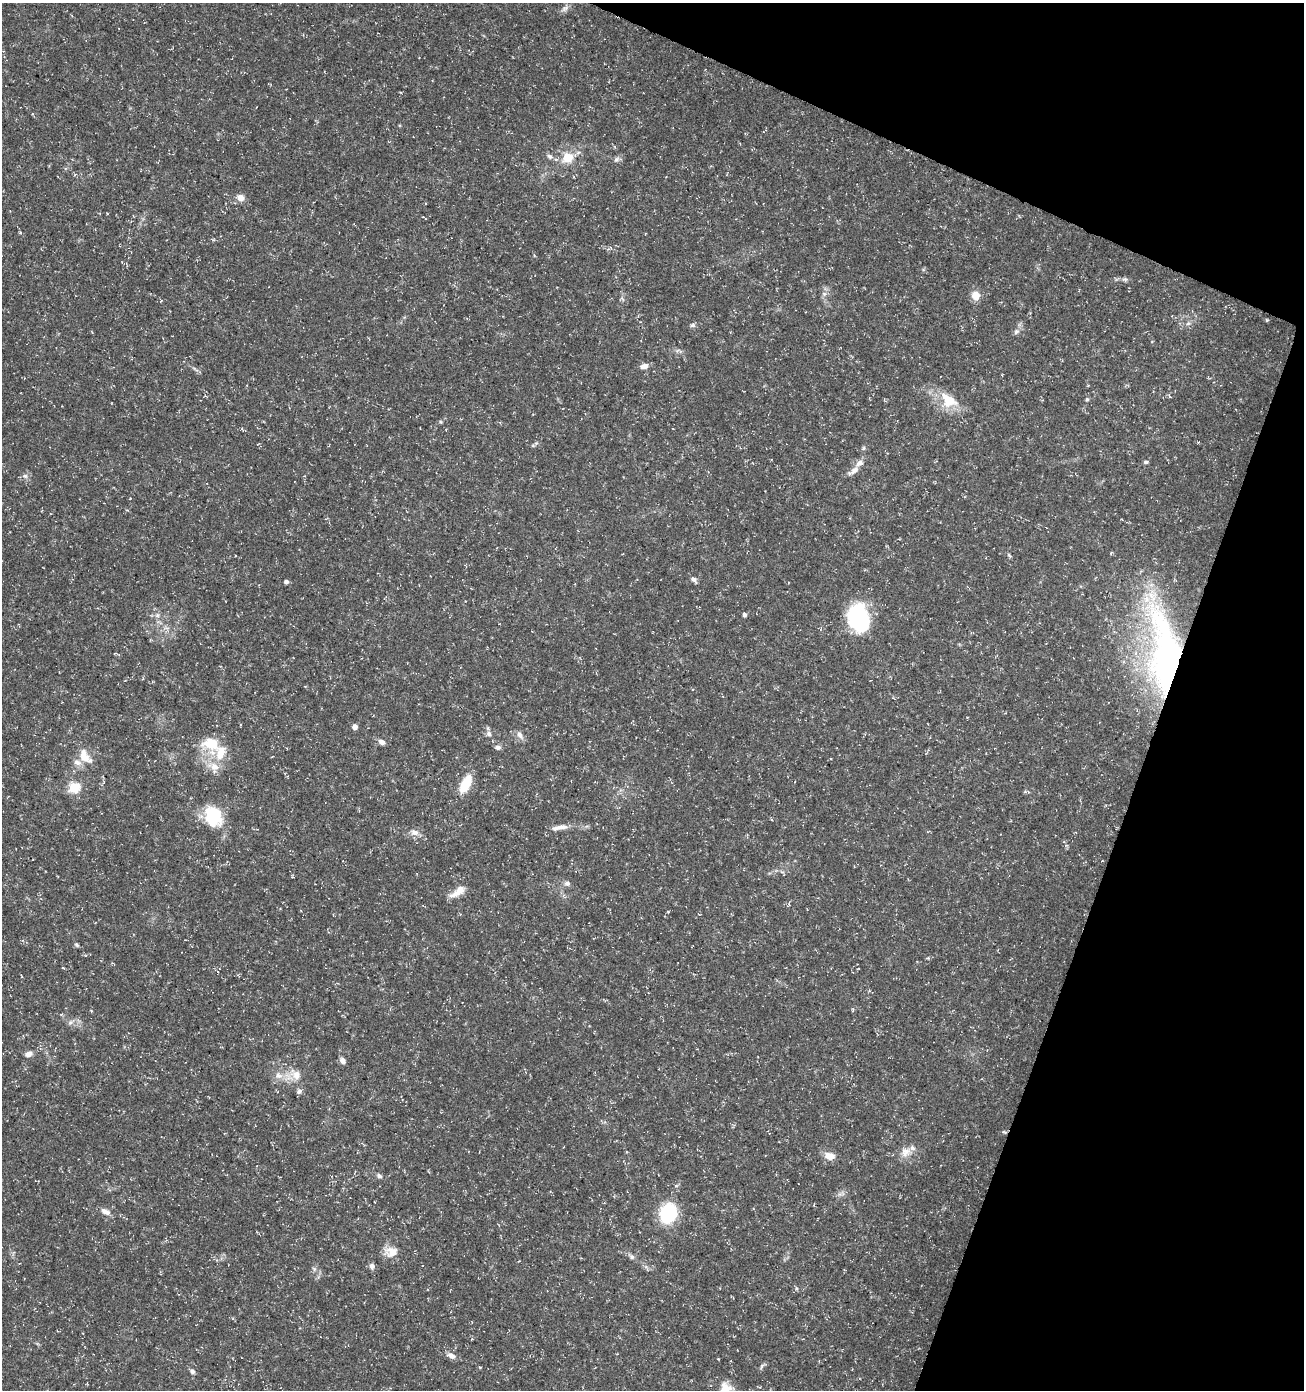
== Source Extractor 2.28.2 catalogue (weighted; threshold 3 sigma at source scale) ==
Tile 8 of 4 x 4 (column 4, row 2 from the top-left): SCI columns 4116-5417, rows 2788-4175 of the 5693 x 5563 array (HDU 1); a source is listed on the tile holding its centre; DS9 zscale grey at full resolution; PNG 1306 x 1392 px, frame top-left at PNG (2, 3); no overlay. Shown black and unused: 18% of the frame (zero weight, under 3 of 5 exposures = <1% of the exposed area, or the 3 px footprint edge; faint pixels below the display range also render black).
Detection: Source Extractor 2.28.2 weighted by HDU 2 'WHT'; one run over the whole footprint, this tile lists its part. Background 0.0285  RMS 0.0028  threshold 0.0124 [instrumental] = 3 sigma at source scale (4.5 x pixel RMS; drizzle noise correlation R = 1.50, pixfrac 1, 0.0396/0.0396 arcsec/px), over >= 5 px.
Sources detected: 80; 6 inside a brighter listed object's ellipse — not listed separately; the other 74 listed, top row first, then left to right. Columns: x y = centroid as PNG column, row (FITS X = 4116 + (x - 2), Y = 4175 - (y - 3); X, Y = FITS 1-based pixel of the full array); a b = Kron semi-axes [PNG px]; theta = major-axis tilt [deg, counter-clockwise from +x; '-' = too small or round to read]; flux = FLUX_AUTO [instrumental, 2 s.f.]
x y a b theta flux
565 8 12 7 39 1.1
550 157 9 6 -32 0.96
567 157 5 5 - 13
617 159 9 4 44 0.7
241 198 8 7 - 2
423 217 6 2 -24 0.24
20 233 4 4 - 0.28
1125 279 7 5 -19 0.62
824 294 6 6 - 0.74
975 296 11 10 - 2.5
161 301 4 3 - 0.2
1267 320 4 4 - 0.27
1188 323 6 4 2 0.52
693 325 7 5 14 0.62
1016 332 9 6 49 0.85
644 366 10 6 13 1.5
195 369 12 4 -32 0.63
1169 396 5 3 - 0.33
1087 399 5 4 - 0.38
949 400 25 16 -36 7.5
533 445 6 4 0 0.37
863 448 6 4 89 0.4
1145 462 6 4 16 0.47
854 471 18 6 35 1.7
25 476 8 6 -2 0.88
1009 555 8 4 -54 0.4
694 580 9 5 -46 0.95
286 582 4 4 - 0.85
157 615 7 6 - 0.79
744 615 5 4 - 0.71
859 618 28 21 -80 25
1166 655 102 35 -83 100
355 727 5 5 - 1.5
489 734 8 7 - 0.96
520 735 13 7 -56 1.3
382 742 8 6 -28 1.3
211 743 24 20 -30 8.4
498 747 8 5 -7 0.83
85 758 16 11 -23 3.2
214 767 13 11 -25 2.9
466 784 18 8 63 8.2
74 788 6 5 - 21
1025 792 6 4 1 0.34
214 817 23 18 -70 12
561 827 17 7 2 1.9
414 832 12 8 -20 1.6
567 883 8 7 - 0.87
458 892 21 8 35 3.1
76 945 7 5 -42 0.46
928 958 5 3 - 0.33
70 1022 7 6 - 0.81
28 1054 9 6 23 1.3
343 1061 8 6 -55 1
278 1075 11 9 -9 2.1
296 1075 17 13 -44 3.6
299 1091 8 7 - 0.77
906 1152 16 13 45 2.8
829 1156 12 8 -13 3
379 1176 8 5 -29 0.71
374 1202 3 2 - 0.19
814 1205 3 2 - 0.46
105 1212 13 7 -26 1.6
668 1213 17 14 67 18
391 1252 18 13 -2 3.3
632 1257 7 6 - 0.73
372 1266 7 6 - 1.1
314 1269 7 4 -56 0.53
796 1288 6 4 -83 0.41
451 1355 10 7 -28 1.5
718 1359 3 2 - 0.21
762 1366 9 4 60 0.54
480 1367 5 3 - 0.26
192 1371 7 6 - 0.78
725 1388 19 14 24 4
Overlapping masked pixels (flux is a lower limit): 1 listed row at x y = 1166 655
Isophote crosses this tile's border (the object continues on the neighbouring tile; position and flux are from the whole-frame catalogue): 1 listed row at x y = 725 1388